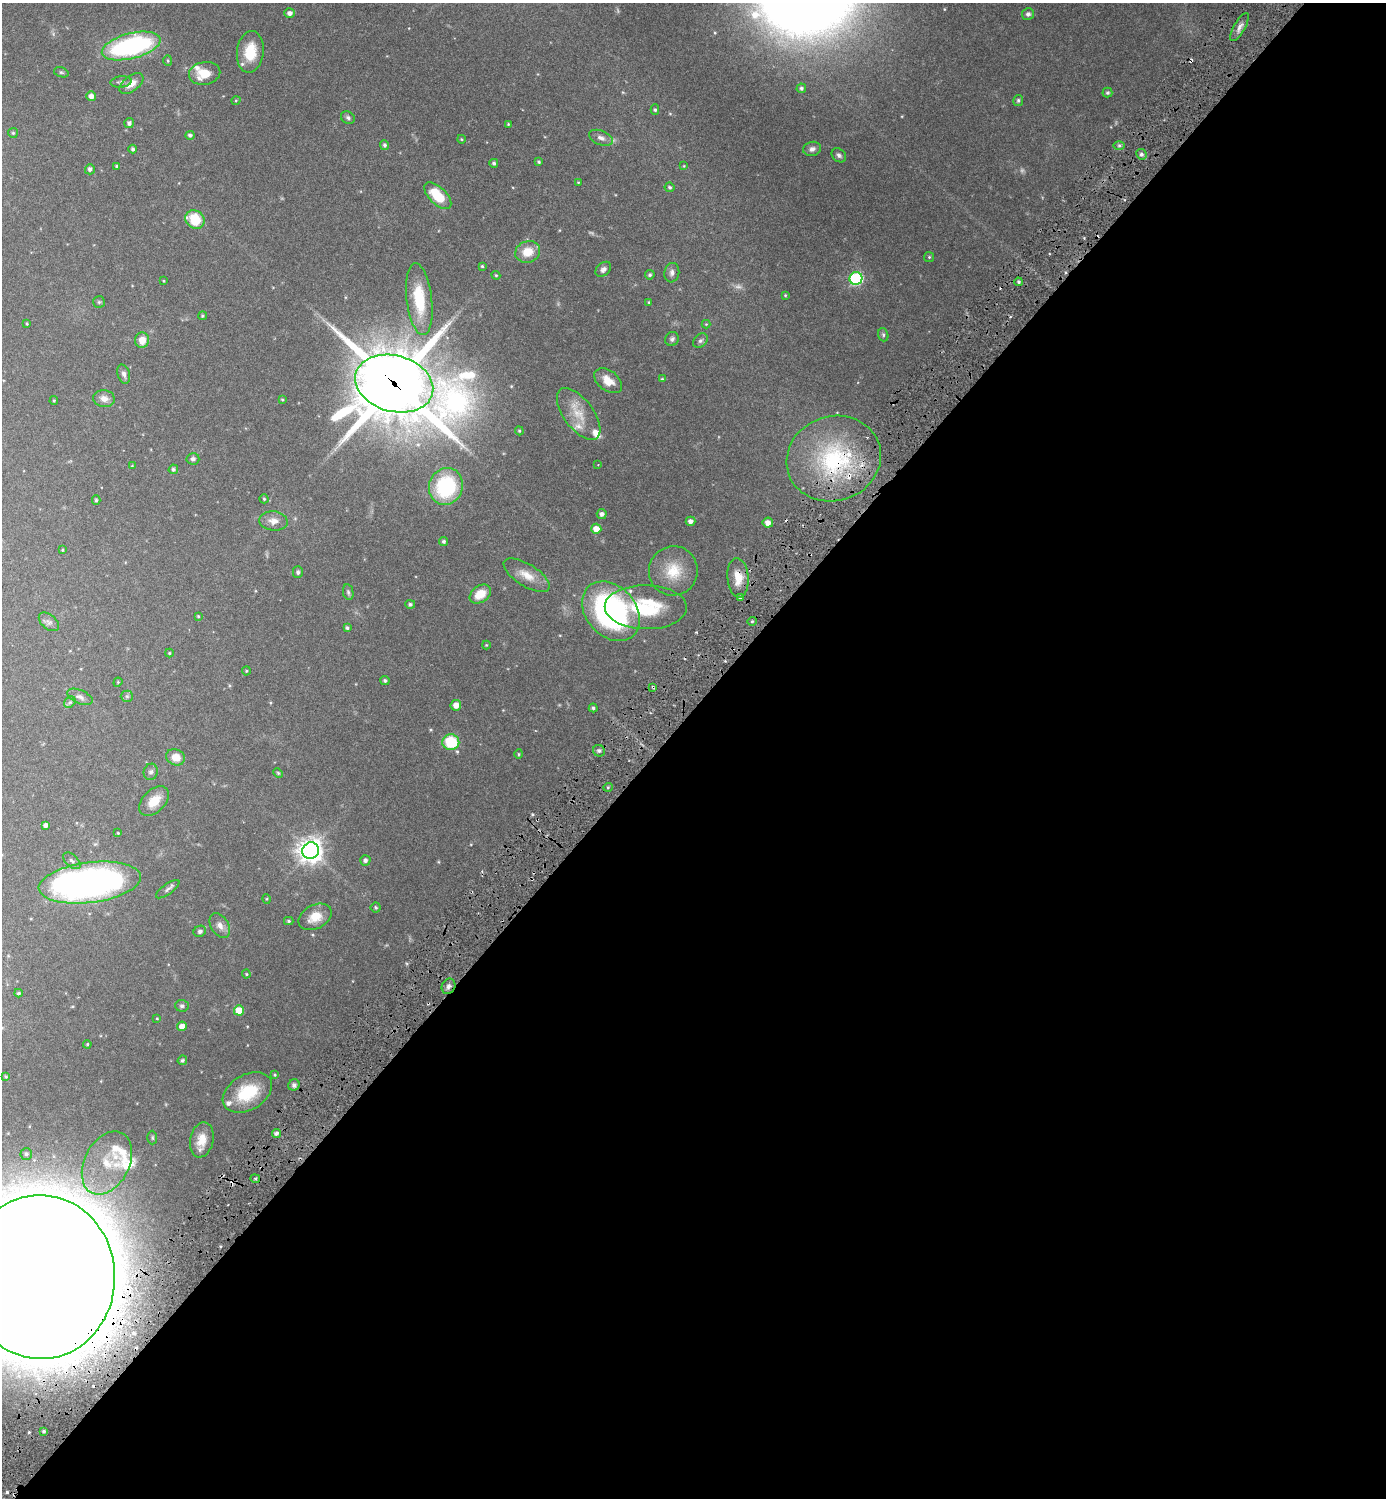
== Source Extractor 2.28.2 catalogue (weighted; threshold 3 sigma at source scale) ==
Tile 12 of 4 x 4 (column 4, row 3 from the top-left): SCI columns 4479-5862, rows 1525-3020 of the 6046 x 6043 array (HDU 1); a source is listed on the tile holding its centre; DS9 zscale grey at full resolution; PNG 1388 x 1500 px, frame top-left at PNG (2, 3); each listed source drawn as its Kron ellipse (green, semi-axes under 4 px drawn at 4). Shown black and unused: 53% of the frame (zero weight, under 3 of 6 exposures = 1% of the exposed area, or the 3 px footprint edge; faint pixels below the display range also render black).
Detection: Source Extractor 2.28.2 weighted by HDU 2 'WHT'; one run over the whole footprint, this tile lists its part. Background 0.075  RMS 0.0036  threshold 0.0146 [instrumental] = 3 sigma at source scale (4.09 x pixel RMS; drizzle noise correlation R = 1.36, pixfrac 0.8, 0.05/0.05 arcsec/px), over >= 5 px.
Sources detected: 167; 3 too faint to see at this stretch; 4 cosmic-ray / hot-pixel residue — neither listed nor drawn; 10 inside a brighter listed object's ellipse — not listed separately; the other 150 listed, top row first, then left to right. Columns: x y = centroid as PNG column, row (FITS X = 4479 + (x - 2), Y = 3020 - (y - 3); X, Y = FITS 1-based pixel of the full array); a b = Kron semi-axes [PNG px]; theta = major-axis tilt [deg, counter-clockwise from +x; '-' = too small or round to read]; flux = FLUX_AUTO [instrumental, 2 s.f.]
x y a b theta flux
289 13 5 4 - 1.2
1028 14 6 6 - 0.9
1240 27 16 5 61 1.5
131 46 30 12 14 49
250 52 21 13 83 8
168 61 5 4 - 0.43
61 72 7 5 -17 0.47
205 73 16 11 11 5.6
121 82 10 5 6 0.97
131 83 14 7 37 2.8
801 88 5 4 - 0.67
1107 93 5 5 - 0.57
91 96 5 4 - 1.5
236 100 5 3 - 0.26
1018 100 5 5 - 0.56
655 110 5 4 - 0.52
348 117 7 6 - 0.73
129 123 5 5 - 0.89
508 124 3 3 - 0.24
13 133 5 5 - 0.41
190 135 4 4 - 0.75
601 138 12 7 -22 1.5
461 139 4 3 - 0.23
385 145 5 4 - 0.7
1119 146 6 4 0 0.65
133 149 4 4 - 0.61
812 149 9 7 14 1.2
1141 154 5 5 - 0.83
839 155 8 6 -42 0.86
539 162 3 3 - 0.45
494 163 4 4 - 0.57
117 166 4 4 - 0.43
684 166 3 3 - 0.24
90 169 5 5 - 0.9
578 182 4 3 - 0.26
670 187 5 5 - 0.55
438 196 17 8 -44 9.3
195 219 10 8 -40 8.9
528 252 12 10 20 5.7
929 257 5 5 - 0.4
482 266 3 3 - 0.34
603 269 9 6 42 1.1
672 273 10 7 82 1.2
496 275 4 4 - 0.34
650 275 5 4 - 0.55
856 278 6 6 - 40
164 281 3 3 - 0.25
1018 282 4 3 - 0.42
785 295 3 3 - 0.29
419 299 36 12 -83 12
99 302 6 6 - 0.48
649 302 4 4 - 0.32
202 316 4 4 - 0.4
27 324 3 3 - 0.28
706 324 4 4 - 0.28
883 335 7 5 -70 0.56
672 339 7 6 - 0.81
142 340 8 7 - 3.1
700 341 8 6 43 0.75
124 374 10 6 -73 1.2
662 379 4 4 - 0.29
608 381 15 10 -38 3.7
394 384 40 28 -15 2400
104 399 11 8 -9 2.1
54 400 4 3 - 0.34
282 400 4 3 - 0.32
579 414 30 15 -53 6.8
519 431 5 4 - 0.38
193 459 6 6 - 0.8
834 459 48 42 18 39
598 464 4 2 - 0.21
132 466 4 3 - 0.25
173 469 5 4 - 0.72
446 486 19 16 67 23
264 499 4 4 - 0.37
96 500 4 3 - 0.48
602 514 5 5 - 0.85
273 521 14 9 -5 2.4
690 521 5 4 - 1.2
768 523 5 5 - 1.8
596 529 5 5 - 3.3
444 541 4 4 - 0.59
62 550 3 3 - 0.26
673 571 25 24 - 9
298 572 6 5 - 0.64
527 575 26 11 -32 4.5
738 578 20 10 -86 4.6
348 592 8 5 -80 0.63
480 594 11 8 35 4.8
740 598 4 4 - 0.41
410 604 5 4 - 0.65
646 607 41 22 -1 19
611 611 33 25 -48 74
198 616 4 4 - 0.34
752 621 4 4 - 0.43
49 622 12 7 -39 1.2
347 628 4 3 - 0.6
486 645 4 4 - 0.27
169 653 4 4 - 0.31
246 671 4 4 - 0.32
385 681 4 4 - 0.63
118 682 5 4 - 0.26
653 687 3 2 - 0.48
127 696 6 5 - 0.54
80 697 13 6 -23 1.4
70 702 6 5 - 0.58
456 705 5 5 - 2.3
593 708 4 4 - 0.56
451 742 8 8 - 12
599 751 6 5 - 0.68
519 754 5 4 - 0.35
176 757 9 8 - 3.5
151 772 8 7 - 0.9
278 773 5 4 - 0.35
608 787 5 3 - 0.36
154 801 17 11 45 4.7
46 825 4 4 - 1.1
118 833 3 3 - 0.26
311 851 8 8 - 270
365 860 5 5 - 0.89
72 861 10 6 -44 1
90 883 51 20 7 130
168 889 14 5 35 0.94
267 899 5 3 - 0.27
376 907 5 5 - 0.51
315 917 18 12 26 4.8
289 921 5 4 - 0.44
220 926 13 9 -56 1.9
200 931 6 5 - 0.83
246 974 4 4 - 0.34
448 986 8 6 61 1.1
18 993 4 3 - 0.45
182 1006 7 6 - 0.75
239 1010 5 5 - 5.9
157 1018 4 3 - 0.23
182 1026 5 4 - 2.4
87 1044 4 3 - 0.32
182 1060 5 4 - 0.6
275 1075 4 3 - 0.32
6 1076 3 3 - 0.39
294 1085 6 5 - 0.77
247 1092 26 17 30 12
276 1133 4 4 - 0.87
152 1138 7 5 -89 0.48
202 1140 18 11 78 4.4
26 1154 6 6 - 0.74
107 1163 34 22 63 13
255 1179 4 3 - 0.47
41 1277 82 74 -89 5800
44 1431 3 3 - 0.57
Overlapping masked pixels (flux is a lower limit): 5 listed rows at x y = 394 384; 834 459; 738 578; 653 687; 41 1277
Isophote crosses this tile's border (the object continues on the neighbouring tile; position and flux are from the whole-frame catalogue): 2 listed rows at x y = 131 46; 41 1277